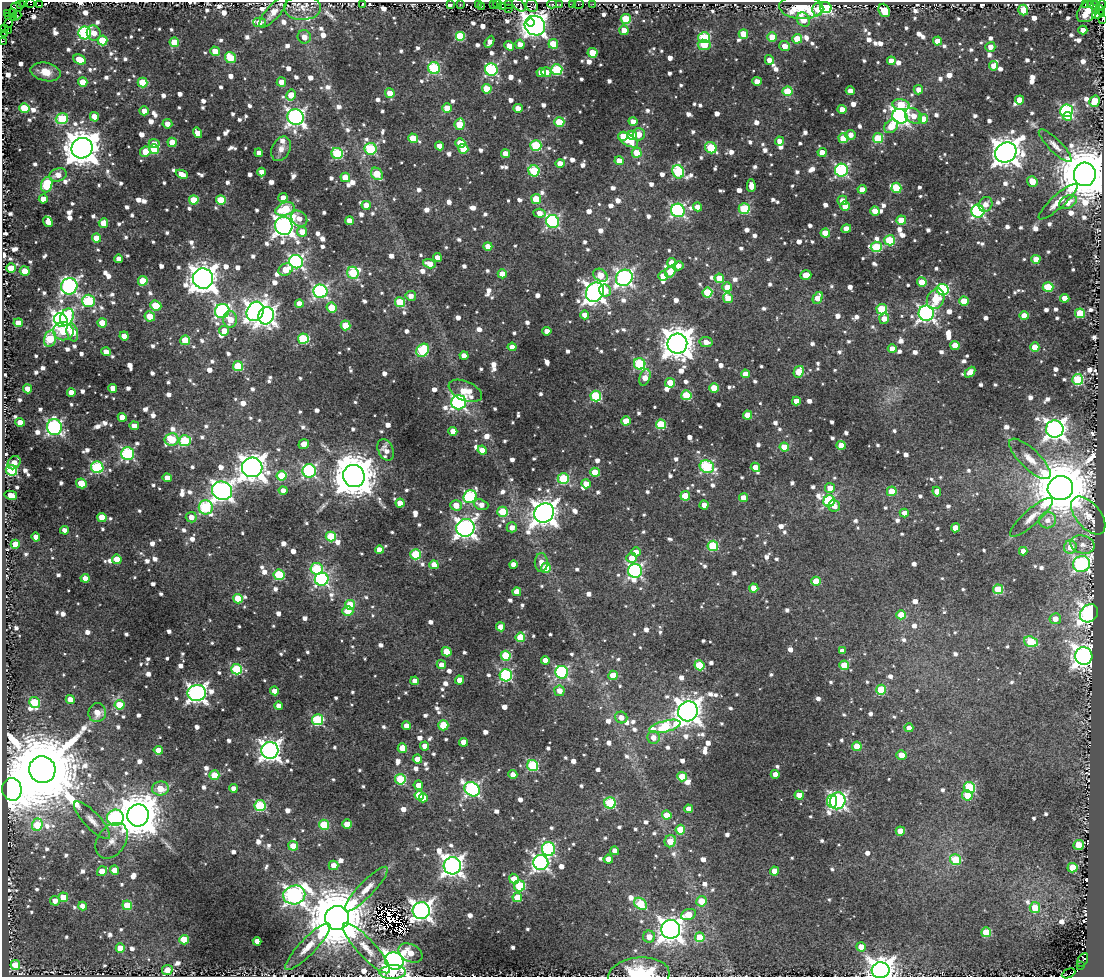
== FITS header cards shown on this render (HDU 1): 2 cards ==
NAXIS1  =                 1102
NAXIS2  =                  975

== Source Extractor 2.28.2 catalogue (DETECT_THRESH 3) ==
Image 1102 x 975 px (HDU 1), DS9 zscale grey, 1 PNG px = 1 image px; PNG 1106 x 979 px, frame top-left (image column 1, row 975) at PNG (2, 2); each listed source drawn as its Kron ellipse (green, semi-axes under 4 px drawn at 4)
Background 0.11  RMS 0.014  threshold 0.0407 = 3 sigma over >= 5 px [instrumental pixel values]
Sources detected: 1526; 9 with non-positive FLUX_AUTO (blend fragments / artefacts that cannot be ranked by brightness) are neither listed nor drawn; of the other 1517, the 500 brightest by FLUX_AUTO listed and drawn (1017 fainter detections omitted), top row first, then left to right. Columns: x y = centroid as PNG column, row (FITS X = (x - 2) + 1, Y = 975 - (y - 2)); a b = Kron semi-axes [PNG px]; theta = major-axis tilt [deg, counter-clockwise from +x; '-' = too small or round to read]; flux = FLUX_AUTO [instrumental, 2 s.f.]
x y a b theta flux
24 2 2 2 - 26
30 2 3 2 - 130
362 3 3 2 - 17
451 4 3 3 - 110
478 4 3 2 - 11
509 4 2 2 - 9.6
552 4 5 3 - 17
573 4 2 2 - 7.5
579 4 5 3 - 16
593 4 4 3 - 17
1085 4 3 3 - 140
21 5 2 2 - 50
39 5 3 2 - 50
460 5 3 3 - 24
493 5 4 2 - 21
498 5 4 3 - 15
519 5 8 5 -43 34
532 5 6 6 - 61
560 5 3 3 - 16
1091 5 3 2 - 17
1101 5 5 3 - 40
481 6 3 2 - 8.7
1094 6 3 2 - 75
17 7 5 3 - 130
502 7 4 3 - 41
801 7 22 12 -3 55
302 8 18 12 1 10
508 8 2 2 - 15
826 8 6 5 - 120
818 9 6 5 - 15
1096 9 4 2 - 59
884 10 7 5 -67 31
1023 10 5 5 - 15
1100 10 5 3 - 91
1088 11 13 9 48 62
12 12 3 3 - 1500
273 12 19 7 49 12
7 13 2 2 - 67
1098 14 6 4 23 7.2
17 15 4 2 - 70
9 17 3 2 - 9.6
13 17 3 2 - 75
626 19 5 5 - 47
1102 19 4 2 - 11
803 20 7 6 - 14
259 22 6 5 - 9.6
531 22 4 4 - 250
9 23 5 3 - 42
535 26 10 9 - 650
4 29 3 2 - 23
624 30 4 4 - 11
1083 30 4 4 - 8.9
8 31 4 2 - 52
4 33 4 2 - 12
85 33 6 6 - 140
94 33 8 7 - 9.7
743 34 5 4 - 23
460 36 5 5 - 51
304 37 7 6 - 8.6
772 37 4 4 - 21
704 38 6 5 - 93
797 39 5 4 - 27
102 40 5 5 - 38
2 41 2 2 - 85
937 41 4 4 - 12
174 42 5 5 - 26
490 42 6 4 63 8.1
520 44 5 4 - 8
553 44 5 4 - 31
704 45 6 5 - 19
509 46 5 4 - 9.9
785 46 5 5 - 11
990 47 5 5 - 8.1
215 51 5 4 - 14
592 53 5 4 - 27
230 58 6 5 - 32
80 60 6 4 -25 22
769 60 5 4 - 8.8
891 61 4 4 - 8.2
993 66 5 4 - 8.2
434 68 6 6 - 95
557 69 5 5 - 88
491 70 6 6 - 140
46 72 15 9 -13 16
541 72 4 4 - 9.1
546 72 5 5 - 10
757 81 4 4 - 9.3
83 82 5 4 - 19
281 82 4 4 - 7.6
143 83 5 5 - 31
487 89 5 4 - 25
918 90 5 4 - 7.6
787 91 5 5 - 36
850 91 4 4 - 7.8
390 93 5 4 - 12
291 95 5 5 - 22
1020 100 4 4 - 18
1094 101 6 5 - 28
901 105 8 5 -9 36
24 108 5 5 - 38
447 108 5 4 - 16
518 108 5 4 - 12
842 109 4 4 - 10
144 111 5 4 - 7.9
1066 111 6 6 - 140
900 116 8 7 - 380
913 116 9 7 -36 11
1068 116 4 4 - 14
94 117 5 4 - 13
296 117 8 8 - 370
62 119 6 5 - 63
923 119 5 4 - 20
633 121 4 4 - 8
559 122 5 5 - 36
167 124 5 5 - 7.7
459 124 6 5 - 32
891 126 7 6 - 18
197 133 5 4 - 13
639 134 6 6 - 12
632 135 5 4 - 18
850 135 5 5 - 7.7
623 136 5 4 - 14
413 138 5 4 - 27
843 138 5 5 - 28
878 138 5 5 - 43
628 140 11 5 -31 26
779 141 4 4 - 8.1
172 142 5 4 - 18
154 143 5 4 - 8.8
460 143 5 5 - 19
536 145 5 5 - 81
439 146 4 4 - 8.4
1055 146 22 6 -45 7.9
82 148 10 10 - 2200
711 148 6 5 - 55
154 149 5 5 - 36
281 149 13 9 63 8
371 149 6 6 - 100
463 149 5 5 - 25
145 152 5 5 - 16
822 152 4 4 - 12
1006 152 11 9 32 1400
259 153 4 4 - 8
337 153 6 5 - 88
637 153 5 5 - 18
506 154 4 4 - 15
619 161 4 4 - 12
560 163 4 4 - 13
841 170 6 6 - 160
534 171 5 5 - 77
261 172 4 4 - 7.9
678 172 7 5 -70 87
182 174 6 4 -25 10
377 174 7 5 -50 31
1085 174 12 11 - 7500
58 175 9 6 18 9.7
345 177 5 4 - 23
1032 181 5 5 - 19
47 185 8 5 71 57
751 186 6 4 -90 9.8
896 188 5 5 - 38
862 189 4 4 - 10
283 198 4 4 - 7.3
43 199 4 4 - 11
536 199 5 5 - 38
194 200 5 4 - 26
221 200 5 4 - 33
842 200 5 4 - 7.9
1058 202 25 6 42 11
1068 202 9 6 27 10
986 204 8 6 59 8.2
366 205 4 4 - 12
845 206 5 4 - 18
697 207 4 4 - 9.8
285 209 10 6 18 48
744 209 5 5 - 71
678 210 7 6 - 200
875 211 4 4 - 11
978 211 6 6 - 180
539 213 6 4 -5 7.8
299 219 9 7 -44 9.4
901 220 4 4 - 21
349 221 4 4 - 13
553 221 6 6 - 170
48 222 5 4 - 8.8
103 223 5 4 - 16
284 226 9 8 - 670
846 229 5 4 - 9.4
302 232 5 5 - 15
825 233 5 4 - 25
97 238 4 4 - 18
890 240 5 5 - 48
488 246 4 4 - 10
876 247 5 5 - 58
437 257 4 4 - 7.9
119 259 4 4 - 8.4
1036 259 4 4 - 12
296 262 7 6 - 260
672 263 5 4 - 13
429 264 6 4 -16 12
678 266 5 4 - 7.4
11 268 4 4 - 21
286 269 7 5 30 15
25 271 5 5 - 20
670 272 6 5 - 23
353 273 6 5 - 64
502 274 4 4 - 17
600 275 8 6 -34 22
806 275 5 4 - 20
663 276 5 4 - 16
624 278 9 8 - 310
719 278 5 4 - 15
203 279 10 10 - 1400
143 281 5 5 - 29
922 282 5 4 - 25
69 286 8 8 - 280
727 287 5 4 - 12
1048 287 5 5 - 38
605 290 6 5 - 10
943 290 6 5 - 120
320 291 7 6 - 200
595 292 10 8 57 630
707 292 5 5 - 47
411 296 5 5 - 7.2
728 298 5 4 - 13
818 298 6 4 61 13
1065 298 4 4 - 14
936 299 11 8 61 22
89 301 6 6 - 87
964 301 5 4 - 22
400 302 5 5 - 44
299 304 4 4 - 12
156 306 6 4 -23 34
331 308 5 5 - 20
882 309 5 5 - 60
222 311 7 7 - 210
255 311 10 8 61 530
926 313 7 7 - 370
1080 313 5 5 - 49
585 315 4 4 - 12
150 316 5 5 - 16
266 316 9 7 69 460
1024 316 5 4 - 13
67 317 9 6 63 59
884 318 5 5 - 9.2
230 319 8 7 - 15
61 320 7 6 - 440
18 323 4 4 - 13
102 323 5 4 - 22
345 325 5 4 - 26
63 331 10 9 - 36
224 331 5 5 - 11
547 331 4 4 - 7.3
72 332 9 5 -76 26
124 336 4 4 - 13
50 339 8 5 77 61
303 339 5 5 - 73
185 340 5 5 - 29
706 342 6 5 - 7.2
677 344 10 10 - 1700
955 345 4 4 - 15
512 347 4 4 - 7.4
1035 347 4 4 - 21
892 349 4 4 - 8.9
423 350 7 5 49 74
106 352 5 4 - 10
464 355 4 4 - 9.1
640 364 6 5 - 96
238 366 5 5 - 46
799 372 6 5 - 33
970 372 6 4 46 9.4
745 374 4 4 - 8.4
645 377 8 5 71 11
1078 379 5 5 - 84
670 383 5 4 - 22
113 388 4 4 - 10
714 388 4 4 - 19
28 389 4 4 - 13
465 391 17 9 -23 21
71 392 4 4 - 13
686 395 5 5 - 51
596 396 5 5 - 83
796 401 4 4 - 9.2
459 402 7 7 - 240
747 415 4 4 - 19
122 417 4 4 - 13
626 421 4 4 - 22
20 422 4 4 - 12
661 424 5 5 - 54
134 426 4 4 - 9
54 427 8 7 - 230
1055 429 9 8 - 610
453 431 4 4 - 13
171 439 7 6 - 40
185 441 6 5 - 66
304 444 5 4 - 9.6
841 445 4 4 - 16
784 447 4 4 - 17
386 450 11 7 -66 8.3
482 450 4 4 - 9.7
127 454 6 6 - 140
1030 459 27 10 -44 16
14 463 7 5 47 11
97 467 6 6 - 120
252 467 10 9 - 1200
707 467 7 6 - 110
755 467 5 4 - 15
11 470 6 5 - 86
309 471 6 6 - 160
595 472 5 4 - 20
282 476 5 5 - 41
354 476 11 10 - 4100
167 478 4 4 - 11
563 479 6 5 - 72
81 483 5 4 - 25
586 484 4 4 - 13
830 488 5 5 - 11
1060 488 13 12 - 7700
283 490 4 4 - 7.7
222 491 10 9 - 560
892 491 5 5 - 24
937 492 5 4 - 8.1
11 495 6 4 -12 11
685 496 5 4 - 26
470 497 7 6 - 130
743 498 4 4 - 11
829 501 6 5 - 120
400 503 4 4 - 15
456 505 6 5 - 14
481 505 7 5 -20 7.3
704 505 4 4 - 9.7
834 506 6 5 - 7.5
206 507 7 7 - 110
503 512 5 5 - 52
544 513 10 9 - 1100
904 513 4 4 - 7.4
1088 515 22 12 -50 13
102 517 5 4 - 19
191 517 5 5 - 8.6
1031 517 27 8 42 11
1047 520 8 8 - 8.2
512 527 5 5 - 8.1
465 528 9 8 - 540
955 528 4 4 - 17
65 530 4 4 - 7.5
36 537 4 4 - 8
331 537 5 5 - 49
15 544 4 4 - 21
1082 545 12 9 -15 8.1
713 546 5 5 - 59
1070 547 7 6 - 16
379 550 4 4 - 10
1023 551 4 4 - 7.9
636 552 4 4 - 8.7
416 554 5 5 - 56
632 558 5 5 - 10
117 559 5 4 - 14
541 562 9 6 88 8.3
513 564 4 4 - 8.1
1081 564 8 8 - 230
434 565 4 4 - 12
546 568 5 5 - 20
317 569 6 6 - 67
635 571 7 7 - 190
279 575 5 5 - 65
85 578 4 4 - 8.4
322 579 7 6 - 190
816 581 4 4 - 21
754 588 4 4 - 12
998 589 5 5 - 40
517 592 4 4 - 14
238 599 5 4 - 28
350 605 5 4 - 25
348 611 5 4 - 24
1089 613 10 8 45 440
901 615 4 4 - 20
1055 619 6 5 - 9.8
501 627 4 4 - 13
520 637 5 4 - 37
1031 642 7 5 -20 62
842 651 4 4 - 7.2
447 652 5 4 - 17
506 656 5 5 - 45
1084 656 9 8 - 810
545 660 4 4 - 8.5
441 665 4 4 - 7.3
699 665 5 5 - 46
844 665 4 4 - 21
237 669 5 5 - 69
562 672 6 6 - 140
506 675 6 6 - 150
613 675 5 4 - 24
460 680 4 4 - 11
415 681 4 4 - 9.1
881 690 5 5 - 47
274 691 4 4 - 9.1
559 691 5 5 - 8.8
197 693 9 8 - 500
70 699 4 4 - 10
35 702 5 5 - 52
119 705 5 4 - 30
279 706 4 4 - 9.4
688 711 10 9 - 1100
97 713 9 8 - 13
621 717 6 5 - 9.2
317 720 5 5 - 93
443 725 5 5 - 31
407 726 4 4 - 11
665 726 16 5 15 81
909 728 4 4 - 8
653 737 6 6 - 8.9
463 742 4 4 - 8.7
425 746 4 4 - 7.8
857 746 5 4 - 25
402 748 5 4 - 17
158 750 4 4 - 12
270 750 8 8 - 590
901 755 5 4 - 11
417 759 4 4 - 10
533 765 5 5 - 86
42 770 13 13 - 20000
513 774 4 4 - 9.3
775 774 4 4 - 8.2
214 775 5 4 - 23
682 777 5 4 - 31
400 779 5 5 - 66
418 785 5 4 - 7.8
969 787 6 5 - 74
160 788 8 7 - 20
233 788 4 4 - 7.2
12 789 11 9 -82 1500
472 789 8 6 -38 200
419 795 5 5 - 28
799 795 4 4 - 14
967 795 5 5 - 22
423 798 4 4 - 12
832 801 6 5 - 53
838 801 8 7 - 310
610 803 5 5 - 81
260 806 5 5 - 89
688 809 4 4 - 8.6
138 815 11 10 - 3900
667 815 4 4 - 17
115 818 8 8 - 150
92 820 25 8 -47 10
347 824 4 4 - 16
37 825 6 5 - 33
324 825 5 5 - 43
680 830 5 5 - 32
900 831 4 4 - 19
112 841 19 14 54 12
670 841 6 5 - 15
1079 845 5 5 - 26
293 846 5 4 - 17
548 849 7 6 - 130
615 851 4 4 - 8.9
608 859 4 4 - 11
955 860 6 5 - 58
541 862 7 7 - 320
333 865 5 4 - 8.8
452 866 8 8 - 590
1072 868 5 4 - 41
115 870 4 4 - 11
102 871 5 4 - 13
774 871 4 4 - 17
514 879 5 4 - 14
520 886 5 5 - 67
366 889 30 7 46 14
294 895 11 9 13 440
63 897 5 4 - 21
517 897 4 4 - 19
55 901 5 4 - 7.8
701 901 5 5 - 23
641 904 7 5 -40 49
127 905 5 5 - 27
83 906 4 4 - 8.5
1035 908 5 5 - 24
421 911 8 8 - 600
688 914 8 5 22 20
337 918 12 12 - 9300
671 929 9 9 - 980
986 932 5 5 - 36
649 937 6 6 - 9.9
700 937 5 5 - 34
184 940 5 4 - 32
257 941 4 4 - 9.9
308 947 31 8 46 17
861 947 5 4 - 15
120 948 4 4 - 19
366 948 33 9 -47 17
410 953 13 8 -28 19
1083 960 7 4 63 280
394 961 9 8 - 810
15 965 5 5 - 22
1080 966 3 3 - 50
167 970 5 5 - 9.2
881 970 9 8 - 1100
393 972 13 7 2 26
1068 973 7 3 25 100
639 975 30 17 5 54
At the frame edge (FLAGS 8, measured only in part): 7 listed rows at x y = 24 2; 30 2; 362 3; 1102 19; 2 41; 881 970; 639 975
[1017 fainter detections neither listed nor drawn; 9 non-positive-flux detections neither listed nor drawn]